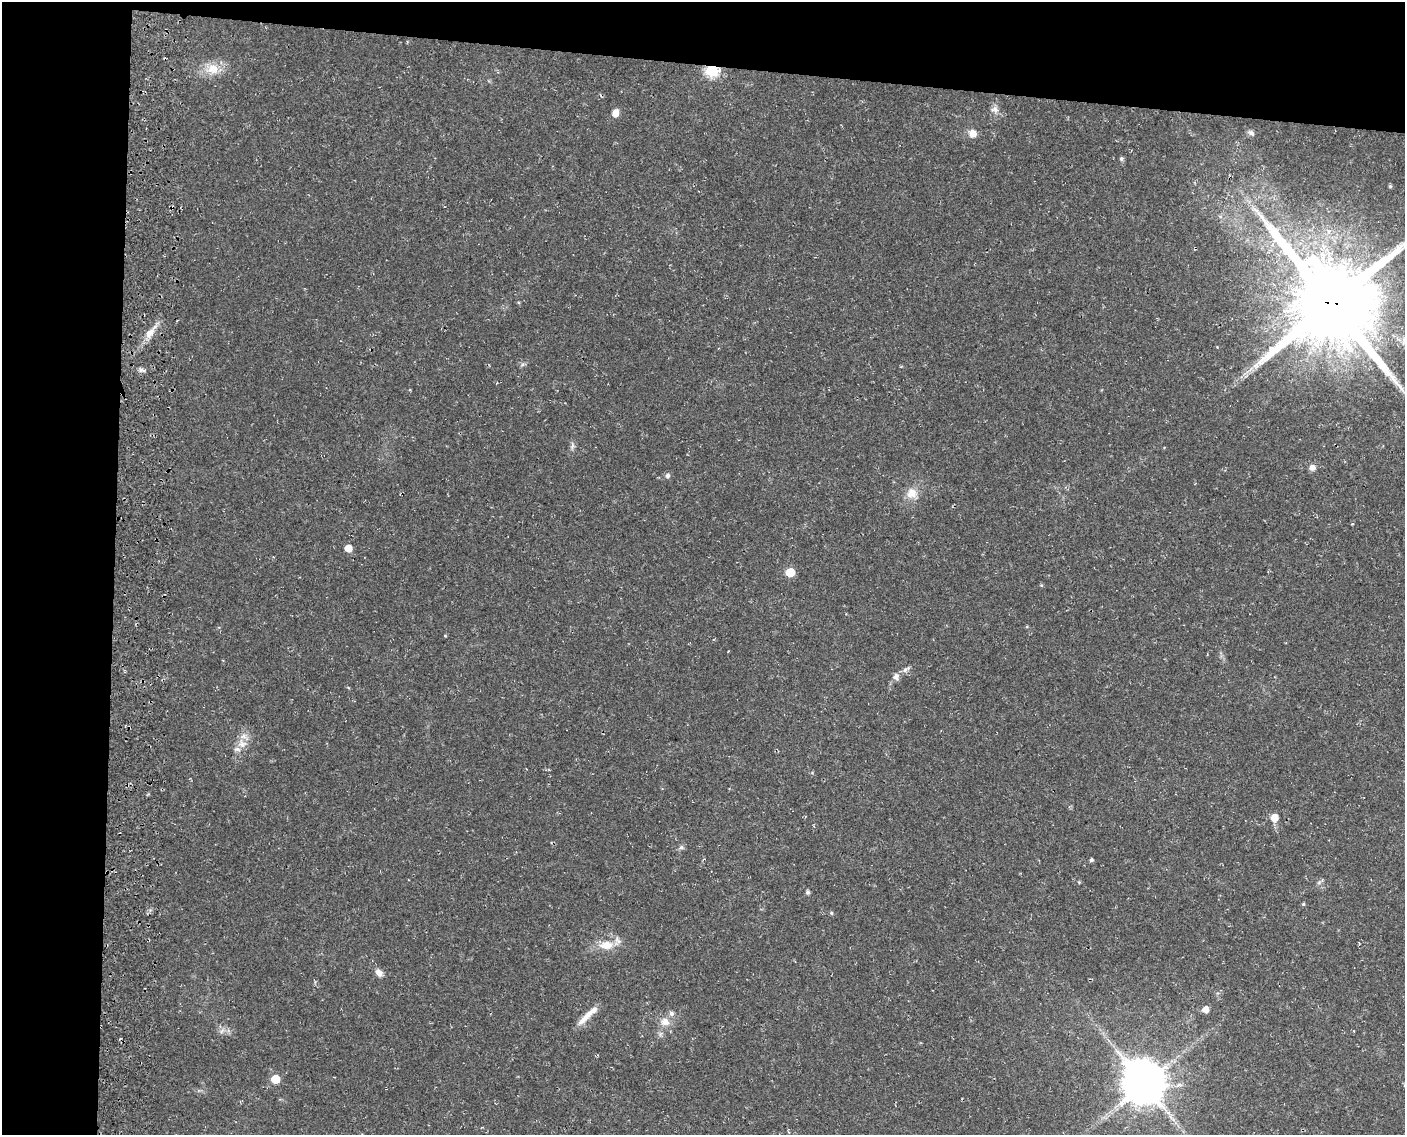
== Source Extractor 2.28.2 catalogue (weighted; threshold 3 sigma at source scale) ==
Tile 1 of 3 x 4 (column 1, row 1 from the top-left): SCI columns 344-1746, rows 3409-4541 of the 4897 x 4553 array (HDU 1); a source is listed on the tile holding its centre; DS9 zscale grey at full resolution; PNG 1407 x 1137 px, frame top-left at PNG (2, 2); no overlay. Shown black and unused: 14% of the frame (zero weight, under 3 of 4 exposures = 5% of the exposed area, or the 3 px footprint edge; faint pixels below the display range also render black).
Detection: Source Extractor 2.28.2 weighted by HDU 2 'WHT'; one run over the whole footprint, this tile lists its part. Background 0.0198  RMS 0.0035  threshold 0.0157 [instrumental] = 3 sigma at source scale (4.5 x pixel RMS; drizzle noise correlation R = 1.50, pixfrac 1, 0.0396/0.0396 arcsec/px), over >= 5 px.
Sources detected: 39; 1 inside a brighter object's white glare — not listed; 4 inside a brighter listed object's ellipse — not listed separately; the other 34 listed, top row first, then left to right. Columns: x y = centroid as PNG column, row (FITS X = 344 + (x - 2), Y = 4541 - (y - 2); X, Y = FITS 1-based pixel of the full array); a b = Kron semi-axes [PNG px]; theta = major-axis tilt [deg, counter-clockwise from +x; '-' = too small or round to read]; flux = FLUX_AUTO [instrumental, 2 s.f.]
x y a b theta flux
213 69 19 15 4 5.7
712 70 6 6 - 42
995 109 11 8 -4 1.6
615 113 8 6 70 2.5
973 133 8 8 - 2.7
1251 133 9 6 -38 1
1121 158 6 5 - 0.63
1390 186 5 4 - 0.52
1332 303 27 24 -48 5300
149 333 15 9 44 3.3
141 370 7 6 - 0.96
572 446 9 4 67 0.85
1312 467 7 7 - 1.8
667 475 6 6 - 0.79
912 493 13 13 - 4
348 548 5 5 - 4.8
790 572 6 5 - 10
445 636 5 3 - 0.27
906 669 14 5 31 1.3
242 744 14 12 -29 3.5
1274 817 7 6 - 3.6
681 847 7 6 - 0.76
1091 860 4 4 - 0.65
807 892 5 5 - 0.72
1303 904 4 4 - 0.41
831 913 5 4 - 0.44
606 945 18 10 2 5.5
379 973 10 7 -51 1.9
1205 1009 6 6 - 2.7
585 1018 27 8 46 3.8
665 1022 12 11 - 3.1
275 1079 6 5 - 9.4
1144 1084 11 10 - 1300
1173 1120 11 3 -44 1.1
Overlapping masked pixels (flux is a lower limit): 2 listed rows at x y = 712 70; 1332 303
Isophote crosses this tile's border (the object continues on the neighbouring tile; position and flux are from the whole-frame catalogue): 1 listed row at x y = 1332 303